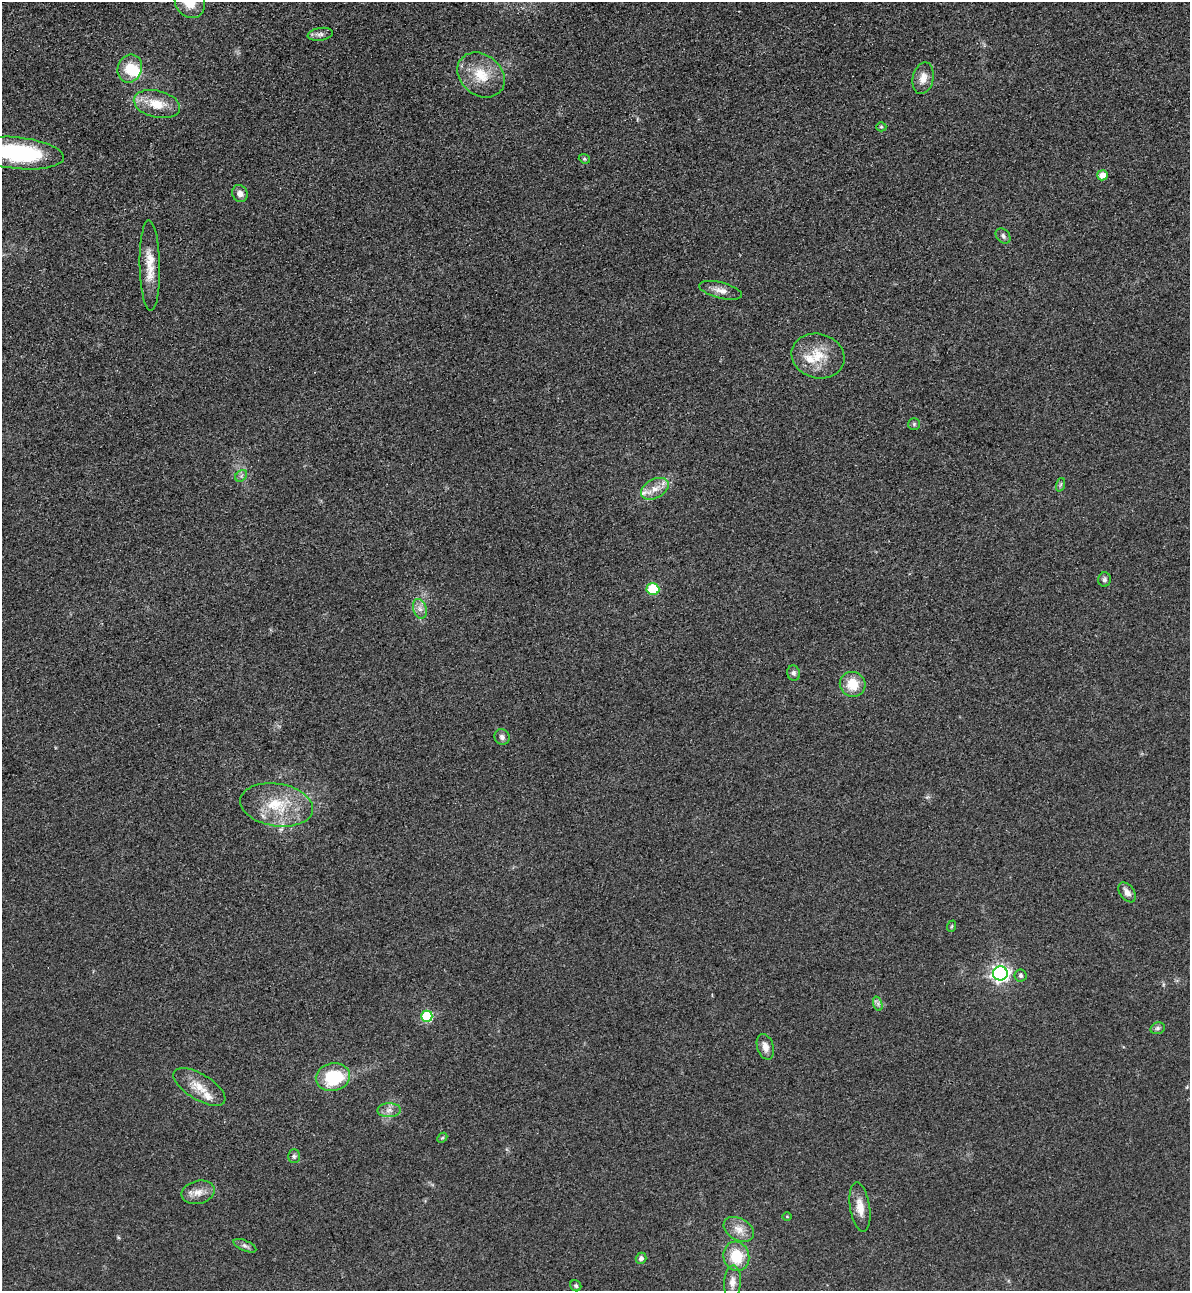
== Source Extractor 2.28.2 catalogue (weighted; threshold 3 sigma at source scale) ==
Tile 11 of 4 x 4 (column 3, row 3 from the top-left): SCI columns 2659-3846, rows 1318-2606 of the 5195 x 5213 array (HDU 1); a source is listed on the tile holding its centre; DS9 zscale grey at full resolution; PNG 1192 x 1293 px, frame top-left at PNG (2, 2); each listed source drawn as its Kron ellipse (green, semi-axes under 4 px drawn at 4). Shown black and unused: <1% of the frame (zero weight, under 3 of 4 exposures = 3% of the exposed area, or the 3 px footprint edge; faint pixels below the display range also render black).
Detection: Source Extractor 2.28.2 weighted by HDU 2 'WHT'; one run over the whole footprint, this tile lists its part. Background 0.0679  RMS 0.0084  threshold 0.0379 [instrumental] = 3 sigma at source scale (4.5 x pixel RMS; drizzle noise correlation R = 1.50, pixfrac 1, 0.05/0.05 arcsec/px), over >= 5 px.
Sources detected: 53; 1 inside a brighter object's white glare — neither listed nor drawn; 4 inside a brighter listed object's ellipse — not listed separately; the other 48 listed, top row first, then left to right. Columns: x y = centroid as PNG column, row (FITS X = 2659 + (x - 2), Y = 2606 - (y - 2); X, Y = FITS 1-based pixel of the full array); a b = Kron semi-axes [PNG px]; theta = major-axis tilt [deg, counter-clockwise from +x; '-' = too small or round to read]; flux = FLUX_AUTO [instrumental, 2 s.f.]
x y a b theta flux
190 2 17 14 -54 19
320 34 13 6 9 3.7
130 69 14 12 69 18
481 75 25 20 -39 24
923 78 16 10 78 8.8
157 104 23 13 -14 19
881 127 5 4 - 1.3
18 153 46 15 -6 93
584 159 5 4 - 1.1
1102 175 5 5 - 8.6
240 193 9 7 -63 4.4
1003 236 8 6 -48 2.4
150 266 45 10 -89 19
721 290 22 8 -14 7.2
818 356 27 22 -17 25
914 424 6 6 - 1.4
241 476 7 5 45 2.1
1060 485 7 4 71 1.2
655 489 15 9 28 9.5
1104 579 7 6 - 2.6
653 589 6 5 - 46
420 609 10 6 -72 4.3
794 673 8 6 -74 2.5
853 684 13 12 - 18
502 737 8 7 - 3.2
277 805 37 21 -9 39
1127 892 11 7 -53 5.8
952 926 6 3 70 0.97
1000 973 7 7 - 310
1020 976 6 6 - 2.3
878 1004 7 4 -72 2.1
427 1016 5 5 - 56
1158 1028 7 5 15 2.1
765 1047 13 8 -73 6.4
333 1077 17 14 8 44
199 1087 29 13 -31 16
389 1110 11 7 1 4.7
442 1138 6 4 43 1.1
294 1156 7 5 -89 1.8
198 1192 17 11 13 8.8
860 1207 25 10 -81 11
787 1217 4 3 - 0.65
739 1229 16 11 -30 9.4
245 1246 12 5 -24 2.7
736 1256 15 13 -75 26
641 1258 5 5 - 2.9
732 1282 17 8 87 6.6
576 1286 6 5 - 1.6
Isophote crosses this tile's border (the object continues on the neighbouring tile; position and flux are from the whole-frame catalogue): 2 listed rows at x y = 190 2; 18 153